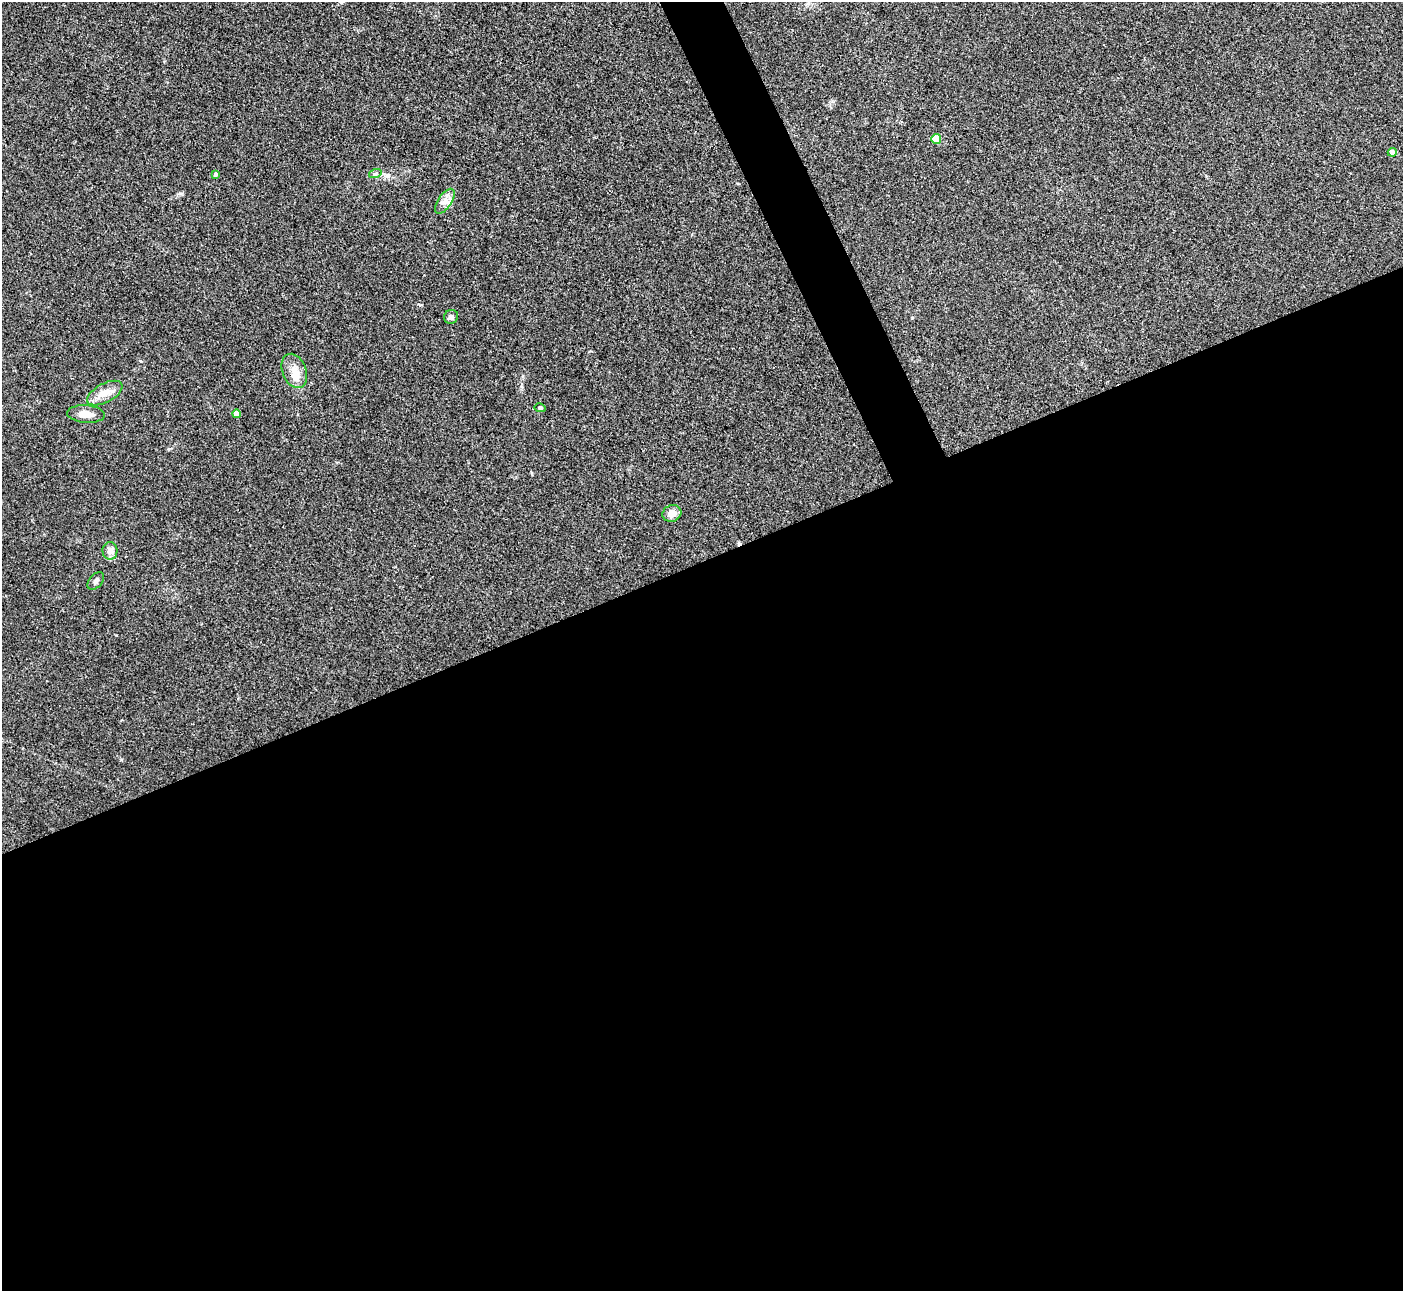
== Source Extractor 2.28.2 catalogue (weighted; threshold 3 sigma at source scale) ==
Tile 15 of 4 x 4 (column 3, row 4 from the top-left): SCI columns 2802-4202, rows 151-1439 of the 5603 x 5591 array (HDU 1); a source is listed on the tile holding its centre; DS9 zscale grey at full resolution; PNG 1405 x 1293 px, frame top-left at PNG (2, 2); each listed source drawn as its Kron ellipse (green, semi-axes under 4 px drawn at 4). Shown black and unused: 58% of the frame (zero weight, under 3 of 4 exposures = <1% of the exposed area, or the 3 px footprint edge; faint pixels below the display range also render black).
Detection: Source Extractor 2.28.2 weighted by HDU 2 'WHT'; one run over the whole footprint, this tile lists its part. Background 0.106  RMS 0.0063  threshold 0.0281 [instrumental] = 3 sigma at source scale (4.5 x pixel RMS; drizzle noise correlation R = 1.50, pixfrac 1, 0.05/0.05 arcsec/px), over >= 5 px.
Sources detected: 14; all 14 listed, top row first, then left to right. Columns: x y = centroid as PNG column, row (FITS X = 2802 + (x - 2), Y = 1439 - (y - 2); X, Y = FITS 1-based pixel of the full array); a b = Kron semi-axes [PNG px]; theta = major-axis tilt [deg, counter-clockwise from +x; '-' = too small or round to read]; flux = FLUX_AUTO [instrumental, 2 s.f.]
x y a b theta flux
936 139 5 5 - 22
1392 152 4 4 - 5.7
215 174 4 4 - 1.5
375 174 6 4 18 0.94
445 201 14 7 55 4
451 317 7 6 - 2.1
294 371 18 12 -68 7.9
105 393 19 9 28 7.1
540 408 5 4 - 0.95
86 414 19 8 -4 6.8
237 414 4 4 - 6.5
672 513 10 8 26 4.8
110 551 9 7 -85 3.8
96 581 10 6 47 1.8